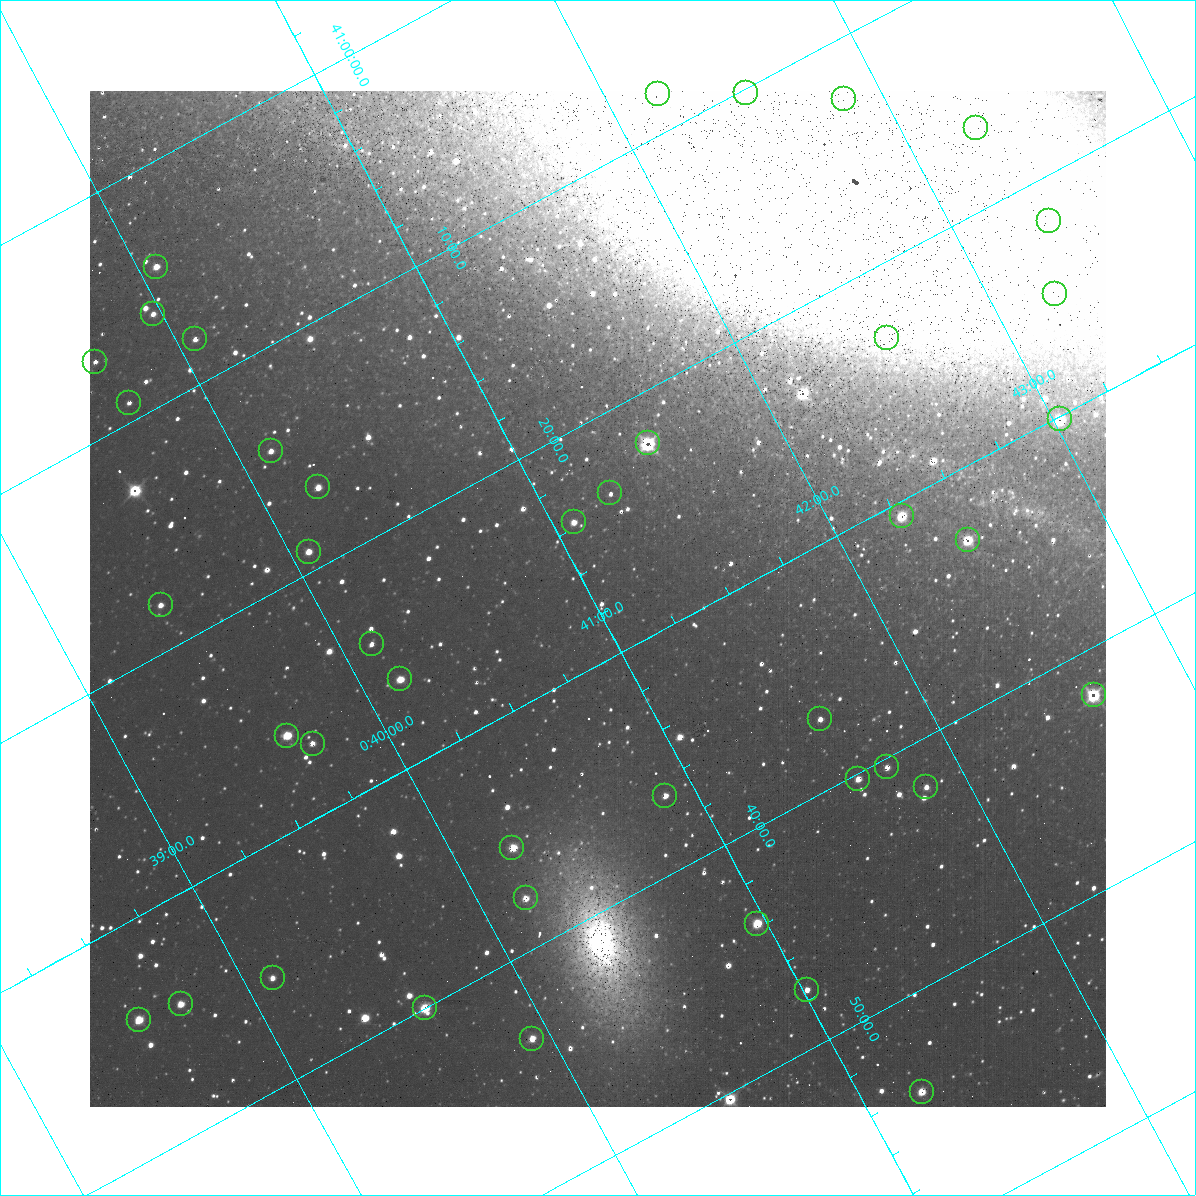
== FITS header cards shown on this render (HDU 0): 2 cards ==
NAXIS1  =                 1016 / length of data axis 1
NAXIS2  =                 1016 / length of data axis 2

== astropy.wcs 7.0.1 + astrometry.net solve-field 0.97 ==
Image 1016 x 1016 px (HDU 0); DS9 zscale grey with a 90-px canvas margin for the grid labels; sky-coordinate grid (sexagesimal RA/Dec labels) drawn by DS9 from the SOLVED WCS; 42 Tycho-2 reference stars matched to detected sources circled (green)
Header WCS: RA---SIN-SIP/DEC--SIN-SIP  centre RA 00:41:01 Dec +41:27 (10.25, +41.46 deg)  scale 2.76 arcsec/px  FOV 46.7' x 46.4'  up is +152 deg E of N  parity normal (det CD < 0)
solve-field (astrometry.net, Tycho-2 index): VERIFIED the header's WCS against the Tycho-2 star catalogue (verified at 3 index scales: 7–42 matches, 2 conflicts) and refined it, rather than solving blind
Solved WCS: RA---TAN-SIP/DEC--TAN-SIP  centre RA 00:41:01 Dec +41:27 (10.25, +41.46 deg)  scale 2.76 arcsec/px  FOV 46.7' x 46.4'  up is +152 deg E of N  parity normal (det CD < 0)
The solver's refit moves the header's centre by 0.41 arcsec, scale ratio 0.9994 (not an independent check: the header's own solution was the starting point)
Tycho-2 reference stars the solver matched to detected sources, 42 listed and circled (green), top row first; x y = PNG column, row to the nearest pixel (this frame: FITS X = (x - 90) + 1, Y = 1016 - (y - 91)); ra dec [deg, ICRS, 3 dp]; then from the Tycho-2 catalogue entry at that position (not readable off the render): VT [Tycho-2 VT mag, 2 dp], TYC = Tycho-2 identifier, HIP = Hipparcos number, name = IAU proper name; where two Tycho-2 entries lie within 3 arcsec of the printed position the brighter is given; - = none
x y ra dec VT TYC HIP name
746 93 10.628 +41.169 11.22 2801-2073-1 - -
658 94 10.549 +41.138 12.52 2801-2061-1 - -
844 99 10.713 +41.209 11.21 2801-2008-1 - -
976 128 10.818 +41.276 11.21 2805-2125-1 - -
1049 221 10.840 +41.365 11.39 2805-2131-2 - -
156 267 10.017 +41.072 11.47 2801-1453-1 - -
1055 294 10.811 +41.416 11.59 2805-2157-1 - -
153 314 9.992 +41.102 11.63 2788-270-1 - -
887 338 10.639 +41.386 11.36 2805-2208-1 - -
195 339 10.018 +41.135 11.70 2801-1669-1 - -
95 362 9.918 +41.113 12.38 2788-126-1 - -
129 403 9.928 +41.153 12.16 2788-634-1 - -
1060 419 10.757 +41.502 11.21 2805-2136-1 - -
648 443 10.374 +41.370 10.16 2805-213-1 - -
271 451 10.032 +41.238 11.85 2801-1751-1 - -
318 487 10.058 +41.279 11.63 2805-267-1 - -
610 493 10.317 +41.390 12.74 2805-201-1 - -
902 516 10.568 +41.510 11.29 2805-2124-1 - -
574 522 10.270 +41.396 11.86 2805-219-1 - -
968 540 10.616 +41.550 10.67 2805-2192-1 - -
309 552 10.018 +41.319 11.35 2805-195-1 - -
161 605 9.859 +41.300 11.65 2792-1166-1 - -
372 644 10.030 +41.404 12.47 2805-177-1 - -
400 679 10.038 +41.438 10.94 2805-517-1 - -
1094 695 10.656 +41.699 9.58 2805-789-1 - -
820 719 10.397 +41.617 11.40 2805-1201-1 - -
287 736 9.910 +41.434 11.15 2792-1020-1 - -
313 744 9.928 +41.449 11.77 2792-800-1 - -
887 767 10.434 +41.673 11.25 2805-1332-1 - -
858 779 10.403 +41.671 11.00 2805-218-1 - -
926 787 10.460 +41.701 12.35 2805-662-1 - -
665 796 10.221 +41.612 12.12 2805-1196-1 - -
512 848 10.058 +41.591 11.18 2805-663-1 - -
526 898 10.045 +41.630 11.36 2805-905-1 - -
757 924 10.242 +41.731 9.37 2805-1064-1 3223 -
273 978 9.778 +41.591 11.59 2792-1451-1 - -
807 990 10.254 +41.793 11.02 2805-1266-1 - -
181 1004 9.682 +41.574 10.69 2792-838-1 - -
425 1008 9.900 +41.667 10.84 2792-468-1 - -
139 1020 9.637 +41.570 11.02 2792-482-1 - -
532 1039 9.982 +41.726 12.05 2792-1030-1 - -
922 1092 10.308 +41.902 11.35 2805-644-1 - -